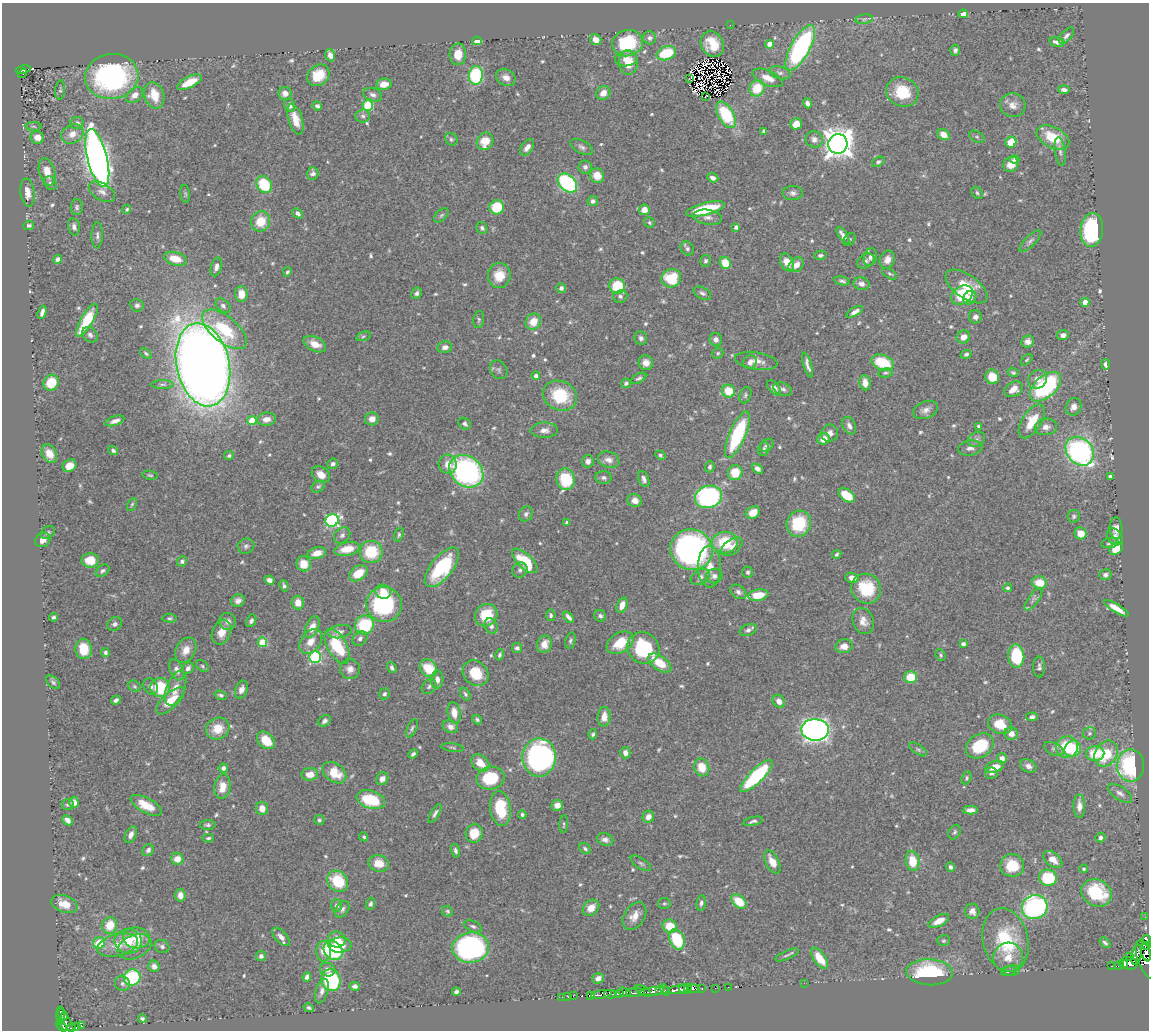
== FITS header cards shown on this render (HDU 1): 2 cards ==
NAXIS1  =                 1147
NAXIS2  =                 1028

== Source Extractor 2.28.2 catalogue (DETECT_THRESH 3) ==
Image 1147 x 1028 px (HDU 1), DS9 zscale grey, 1 PNG px = 1 image px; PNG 1151 x 1032 px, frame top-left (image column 1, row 1028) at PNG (2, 3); each listed source drawn as its Kron ellipse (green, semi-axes under 4 px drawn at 4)
Background 0.666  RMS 0.015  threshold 0.0462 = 3 sigma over >= 5 px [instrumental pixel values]
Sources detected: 655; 11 with non-positive FLUX_AUTO (blend fragments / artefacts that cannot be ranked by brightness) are neither listed nor drawn; of the other 644, the 500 brightest by FLUX_AUTO listed and drawn (144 fainter detections omitted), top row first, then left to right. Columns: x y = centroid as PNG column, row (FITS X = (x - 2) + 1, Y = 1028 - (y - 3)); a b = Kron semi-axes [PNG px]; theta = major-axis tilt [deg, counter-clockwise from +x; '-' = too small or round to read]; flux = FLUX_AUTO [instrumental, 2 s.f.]
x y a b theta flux
963 14 4 4 - 15
864 19 9 4 8 2.4
730 25 2 2 - 6.9
1066 36 10 5 48 3.7
650 38 6 6 - 3.5
596 40 6 5 - 8.7
477 41 5 4 - 9.8
1057 42 8 4 -13 4.4
627 43 15 13 14 61
712 44 13 11 -55 23
770 44 4 4 - 12
800 48 25 9 61 190
955 50 5 5 - 3.4
666 53 10 6 19 46
458 54 11 8 87 14
330 55 6 5 - 6.8
626 59 11 7 6 11
628 62 12 9 -88 18
23 70 7 3 12 63
23 73 5 2 - 17
780 73 11 6 -15 3.9
318 75 12 9 41 23
476 75 9 7 84 88
112 76 27 22 7 230
506 78 10 8 -28 6.9
689 78 3 3 - 4.3
768 78 16 7 -23 12
189 82 13 5 27 19
384 84 8 6 8 9.8
757 88 8 7 - 30
60 90 10 5 87 2.2
1064 90 5 3 - 3.8
902 92 16 14 -25 35
285 93 6 6 - 5.8
603 93 7 6 - 9.5
135 95 10 6 38 7.8
154 95 13 10 -71 21
373 95 10 6 -19 4.3
705 97 3 2 - 3.9
807 103 5 4 - 3.8
290 105 7 5 -77 4.8
368 105 5 5 - 79
1013 105 13 12 - 8.5
317 106 5 4 - 2.9
726 115 14 7 -60 66
363 116 7 6 - 3
295 119 16 7 -73 14
77 123 7 6 - 2.9
796 124 6 5 - 14
33 126 8 4 -1 1.9
763 131 4 3 - 1.7
72 134 11 9 29 9.5
944 135 6 5 - 11
37 137 6 6 - 9.4
977 137 8 5 -30 1.8
1053 137 17 10 -27 31
451 139 7 6 - 2.1
814 139 9 8 - 5.4
485 141 9 8 - 19
1011 142 6 5 - 27
838 144 10 9 - 1400
527 147 9 5 54 6.8
582 147 12 6 -28 3.9
1060 152 14 5 -81 3.9
97 158 30 10 -76 1000
1015 159 5 4 - 2.5
878 162 7 4 26 2.3
1011 164 8 7 - 14
585 167 6 6 - 3.9
47 172 14 8 -76 15
313 173 6 5 - 3.9
597 176 7 7 - 14
713 178 6 4 -21 4.5
50 183 7 6 - 2.9
567 183 11 7 -43 140
264 185 9 7 -53 49
102 192 14 8 -31 6.9
28 193 14 7 -83 9.4
793 193 10 7 0 4.3
977 193 7 5 -47 2.4
185 194 9 5 -83 1.9
593 201 5 5 - 3.7
77 207 8 6 90 2.6
497 207 7 7 - 39
127 209 5 4 - 1.7
705 209 20 6 14 51
644 210 5 5 - 9.8
297 213 6 4 -46 3.3
441 215 9 5 44 2.1
708 217 14 7 -9 5.6
261 221 10 9 - 25
649 222 5 5 - 1.8
29 225 5 4 - 2.9
74 227 9 5 -77 4
736 227 4 4 - 4
482 228 6 5 - 2.5
1092 230 17 11 84 110
97 235 13 5 88 3.7
843 235 10 4 -57 6
849 240 7 5 54 1.9
1030 241 14 5 44 3.9
687 249 7 6 - 2.8
820 255 6 4 12 2.5
870 257 9 6 74 3.9
58 259 4 4 - 4.5
175 259 12 6 -16 19
887 260 9 7 66 7.1
706 261 6 5 - 2.7
866 261 9 6 29 3.5
787 262 9 6 -63 12
725 263 6 5 - 22
796 265 8 6 40 9
216 267 9 5 75 5
287 272 5 4 - 1.9
890 274 8 4 -31 1.9
499 275 12 11 - 20
671 278 10 9 - 39
842 281 8 4 -13 2.7
861 284 8 6 -13 5.4
617 286 8 7 - 38
966 286 24 11 -35 27
561 288 5 5 - 3.6
417 293 6 5 - 3.6
702 293 9 5 -27 3.2
241 294 8 6 -89 14
962 295 12 8 33 52
620 296 7 6 - 3.4
970 298 7 6 - 6.8
1085 302 4 4 - 11
137 305 6 6 - 3.3
223 306 8 6 -44 3.6
42 312 7 3 72 4.7
855 312 9 4 29 5.1
975 317 6 6 - 4.7
87 320 19 6 60 47
479 320 8 5 82 2.2
533 322 8 7 - 17
225 329 27 13 -39 48
90 335 8 6 -44 3.7
1063 335 6 5 - 6.3
363 336 7 4 20 1.9
963 337 7 6 - 8.3
641 338 7 6 - 3.3
716 339 6 6 - 5.4
1028 341 6 6 - 5.1
315 344 12 7 -26 12
445 347 7 6 - 5.4
146 353 7 4 -38 1.9
718 353 6 5 - 1.9
966 354 5 4 - 2.4
1027 360 7 4 45 1.7
756 361 21 8 -9 10
750 362 7 6 - 6.8
646 363 7 7 - 7.3
883 363 11 7 -21 43
1106 364 5 3 - 4.6
203 365 42 26 -78 2100
808 365 13 3 -73 4.8
499 370 10 8 -54 3.3
1013 372 6 4 -23 1.9
885 373 7 4 9 2.2
536 376 4 4 - 3.8
992 377 7 7 - 18
639 378 8 4 29 2.4
1038 379 10 9 - 7.4
51 383 8 7 - 25
626 383 5 4 - 2.3
865 383 8 5 -83 9
162 384 12 4 0 2.7
1045 387 18 10 42 130
774 388 9 5 -51 5.8
783 389 9 6 -22 3.4
1013 389 10 7 30 11
728 391 7 6 - 26
745 395 8 5 70 2.3
560 396 17 14 -24 49
1074 407 9 7 62 6.6
926 410 13 8 23 6.5
267 419 9 6 8 8.2
372 419 7 6 - 8.3
252 420 4 4 - 22
115 421 10 4 18 6
1032 421 19 9 57 25
465 424 6 5 - 3
849 426 9 6 -64 5.1
979 426 4 3 - 2
1046 427 11 8 8 7
544 430 14 7 1 6.5
830 433 9 8 - 5.9
737 435 25 8 67 99
823 439 6 5 - 12
977 439 9 7 32 3.7
767 445 7 5 38 2.7
970 448 12 7 8 5.4
764 449 7 5 78 2.3
113 451 5 4 - 2.4
1080 451 16 12 -46 250
49 454 10 7 -62 13
660 455 6 4 -26 2.4
229 456 5 4 - 2.3
609 460 11 8 -18 7.3
588 461 6 6 - 5.1
333 464 5 5 - 3.7
448 464 9 9 - 9.3
70 466 7 6 - 12
710 467 5 4 - 2.8
757 469 6 4 -38 4.5
466 471 18 15 -39 250
735 473 7 7 - 22
150 475 7 4 -8 1.8
321 475 10 7 -36 11
1110 476 3 3 - 2
604 477 8 6 -2 3.2
566 479 11 9 -81 62
644 479 8 5 -67 4.2
318 487 7 5 31 2.4
846 495 9 6 -34 28
708 497 14 11 20 230
635 500 7 6 - 8.7
132 504 7 4 62 1.8
753 513 7 6 - 13
526 514 8 6 59 3.3
1074 516 6 6 - 2.2
332 520 7 6 - 180
567 522 3 3 - 3
799 524 13 12 - 54
1116 528 11 6 -88 5.9
48 532 8 5 33 2.5
1081 533 6 6 - 13
342 535 9 7 43 3.5
399 535 7 4 74 2.1
1115 537 9 7 -51 5.8
43 540 8 7 - 7.2
725 542 12 11 - 46
1109 543 8 5 10 2.3
246 546 8 7 - 3.4
732 547 12 7 37 5.7
1116 548 7 5 43 20
347 549 13 7 11 18
692 550 21 20 - 340
371 552 11 11 - 43
317 553 9 5 15 12
837 554 5 4 - 2.2
90 560 8 7 - 20
182 561 5 4 - 3
525 561 16 7 -44 47
304 564 7 7 - 17
442 567 24 11 51 80
710 567 21 11 -89 17
520 570 8 7 - 3.7
103 571 8 5 37 2.9
748 572 6 5 - 2.1
358 573 10 7 34 22
1105 575 6 5 - 3.3
714 576 8 7 - 5
700 577 10 7 31 4.9
852 578 7 5 -15 7.6
269 580 5 4 - 4.6
1039 583 7 6 - 17
284 586 6 4 -73 2.6
1008 588 4 4 - 2.5
866 589 15 14 - 44
383 592 8 7 - 15
738 592 9 6 -36 3.9
758 595 10 5 11 24
1033 599 13 5 54 3.8
238 601 7 6 - 4.8
298 603 7 6 - 13
384 604 18 17 - 110
622 605 8 5 70 9.3
1116 608 14 4 -31 13
486 615 12 10 44 29
551 615 6 5 - 2.4
600 616 6 5 - 3.1
53 617 4 3 - 2.8
569 617 6 3 -50 4.5
170 618 7 4 -4 2
228 621 8 8 - 5.8
251 621 6 4 66 2.8
863 621 13 10 -69 9.3
115 624 8 6 31 3.4
364 625 10 9 - 58
491 626 8 6 -66 4.7
312 627 11 6 66 11
748 630 9 5 21 3.8
340 631 12 6 11 4.9
222 632 13 9 67 12
360 638 8 6 45 4.2
311 641 14 9 53 11
570 641 8 5 78 2.3
262 642 5 4 - 41
620 643 14 9 33 27
544 644 9 7 69 10
963 644 4 4 - 3.6
337 646 19 9 -61 60
844 646 9 6 14 9.6
517 648 5 5 - 3.2
643 648 17 15 -40 84
84 649 10 8 -85 25
186 650 13 9 60 11
105 653 4 4 - 2.4
500 655 6 4 76 2.1
941 655 6 4 -65 1.9
1016 656 11 8 -85 52
315 657 6 6 - 130
660 663 13 7 -35 22
202 666 7 5 -43 2
1039 667 10 6 -89 3.2
188 668 6 5 - 3.9
392 668 6 4 -59 3.1
428 668 9 8 - 31
350 669 10 10 - 7.5
177 670 11 6 -67 6.1
475 673 14 11 -45 31
911 677 6 6 - 26
437 680 9 6 87 6.8
53 682 8 5 -45 2.6
134 686 7 5 -33 1.8
429 686 8 6 48 2.7
151 687 9 6 -60 4
160 688 10 9 - 47
176 688 18 9 69 13
241 690 9 6 68 5.6
384 694 6 5 - 2.4
465 694 7 4 -62 2.2
221 695 6 4 -17 2.4
116 700 5 4 - 3.1
170 701 18 7 43 21
779 701 7 6 - 7.5
454 713 10 6 -81 12
604 717 10 6 85 12
1032 717 6 4 7 3.4
477 720 5 4 - 2.2
325 721 7 5 37 3.4
1000 724 12 9 -22 22
450 727 8 6 -22 6.4
412 728 10 5 65 2.5
218 729 12 10 26 19
815 730 14 11 -3 660
1089 733 6 6 - 2.3
593 734 5 4 - 2.4
1011 734 7 6 - 7.8
266 740 10 7 -44 22
980 746 15 11 33 48
1067 747 11 10 - 43
452 748 11 4 -8 2.1
918 749 10 4 -34 2.3
1054 749 10 6 -26 3.1
1073 749 8 7 - 35
625 753 5 5 - 5.8
413 754 5 3 - 2.8
1095 754 9 7 2 28
1106 754 14 11 57 37
539 757 19 16 -89 240
1002 758 5 5 - 7.9
480 763 10 7 -40 16
1028 766 8 6 -25 5.6
1131 766 16 13 89 120
702 767 9 7 -69 19
995 767 9 5 19 13
223 768 4 4 - 4
334 773 13 9 -36 24
991 773 6 6 - 3.1
310 774 8 6 4 11
756 776 22 7 45 110
490 778 14 11 10 50
966 778 7 4 68 1.7
382 779 7 6 - 6.5
222 787 12 8 82 16
1120 793 14 6 -34 5.4
371 800 14 9 -16 55
74 802 5 4 - 9.7
67 805 6 5 - 2.1
146 805 17 7 -28 23
557 805 6 5 - 8.3
1079 806 11 6 -89 8.6
262 808 6 6 - 9.9
500 808 17 10 -82 43
970 810 8 4 2 6.1
435 813 10 4 60 3.2
522 815 4 3 - 2.3
648 817 6 5 - 7.5
67 820 6 4 -44 4.9
319 820 5 5 - 2
753 821 10 4 13 2.7
564 824 9 4 85 1.9
208 825 8 5 -1 2.9
955 832 8 5 61 2.2
474 833 9 8 - 22
131 835 9 5 64 6
364 837 5 4 - 1.7
208 838 6 3 8 2
1100 838 5 5 - 3
605 840 8 6 -15 4.6
585 849 7 5 -41 2.1
148 850 6 5 - 3.5
455 851 7 4 -73 2.8
177 859 6 6 - 11
1053 859 11 7 -36 12
912 861 10 6 -81 21
772 862 12 6 -62 12
379 863 10 8 -14 17
641 863 11 5 -34 3
1012 866 12 11 - 33
951 867 5 4 - 3.1
1083 869 4 4 - 2.2
1048 878 9 8 - 64
338 881 11 9 -50 43
1096 893 16 13 -29 64
180 895 6 5 - 7.7
739 901 8 6 -41 25
664 903 6 5 - 1.9
701 903 8 4 81 2.8
64 904 14 8 -20 16
370 904 6 4 69 2.5
337 905 6 5 - 3.5
1035 907 13 12 - 210
591 908 9 7 43 11
342 909 9 6 54 3.7
447 911 6 5 - 1.9
972 911 7 7 - 5.8
634 916 15 10 56 11
1145 917 2 2 - 3.1
939 921 11 5 26 9.9
110 925 8 7 - 23
473 926 9 5 -21 3
670 926 7 6 - 22
281 937 11 5 -47 6.4
137 938 13 10 -6 17
337 939 8 8 - 13
677 939 10 7 -65 64
1006 940 32 22 -77 73
1147 940 5 3 - 79
128 941 13 12 - 20
944 941 6 5 - 1.9
99 943 6 5 - 27
1105 943 6 3 -39 2.3
117 945 21 11 14 18
340 945 11 7 1 15
162 946 7 6 - 3.1
1146 946 4 3 - 46
134 947 18 11 23 12
471 948 18 15 5 230
324 951 10 7 86 13
333 951 10 8 -43 73
1146 952 10 5 -76 200
787 955 12 3 23 2.3
1136 955 10 5 79 230
261 956 5 5 - 3
1008 957 15 14 - 16
1130 957 3 3 - 20
820 958 12 5 -54 20
1146 959 20 8 -69 380
1129 963 9 6 -12 390
1119 965 5 3 - 54
1124 965 4 3 - 160
154 966 6 5 - 5.2
1112 966 3 3 - 22
327 970 7 6 - 4.5
1012 970 8 5 13 2.5
1008 971 7 4 17 1.7
929 972 23 13 -3 96
132 977 8 8 - 82
307 977 4 4 - 4.5
598 978 6 5 - 5.3
331 980 11 9 -74 110
804 983 2 2 - 53
122 984 8 7 - 3
355 986 5 4 - 3.5
728 987 2 2 - 3.6
684 988 4 3 - 190
693 988 6 3 -18 44
715 988 2 2 - 3.1
688 989 5 2 - 4.7
702 989 3 2 - 7.4
660 990 4 2 - 84
664 990 6 2 -50 37
680 990 12 3 5 430
322 991 12 6 73 5.7
643 991 9 3 -29 100
654 991 16 4 7 190
456 992 4 3 - 3.2
624 992 6 3 -23 290
636 992 9 4 4 220
619 993 5 3 - 200
601 994 10 3 10 190
610 994 6 3 2 84
590 995 4 3 - 47
573 996 3 2 - 3
562 997 2 2 - 3.6
568 997 3 2 - 1.8
309 1008 5 3 - 1.9
60 1016 9 3 -88 60
65 1017 3 3 - 42
142 1019 4 3 - 2.2
66 1025 17 5 -69 170
62 1026 7 4 -55 280
81 1026 4 3 - 46
77 1027 3 3 - 64
72 1028 4 3 - 89
At the frame edge (FLAGS 8, measured only in part): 2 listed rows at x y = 1147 940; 1146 959
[144 fainter detections neither listed nor drawn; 11 non-positive-flux detections neither listed nor drawn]